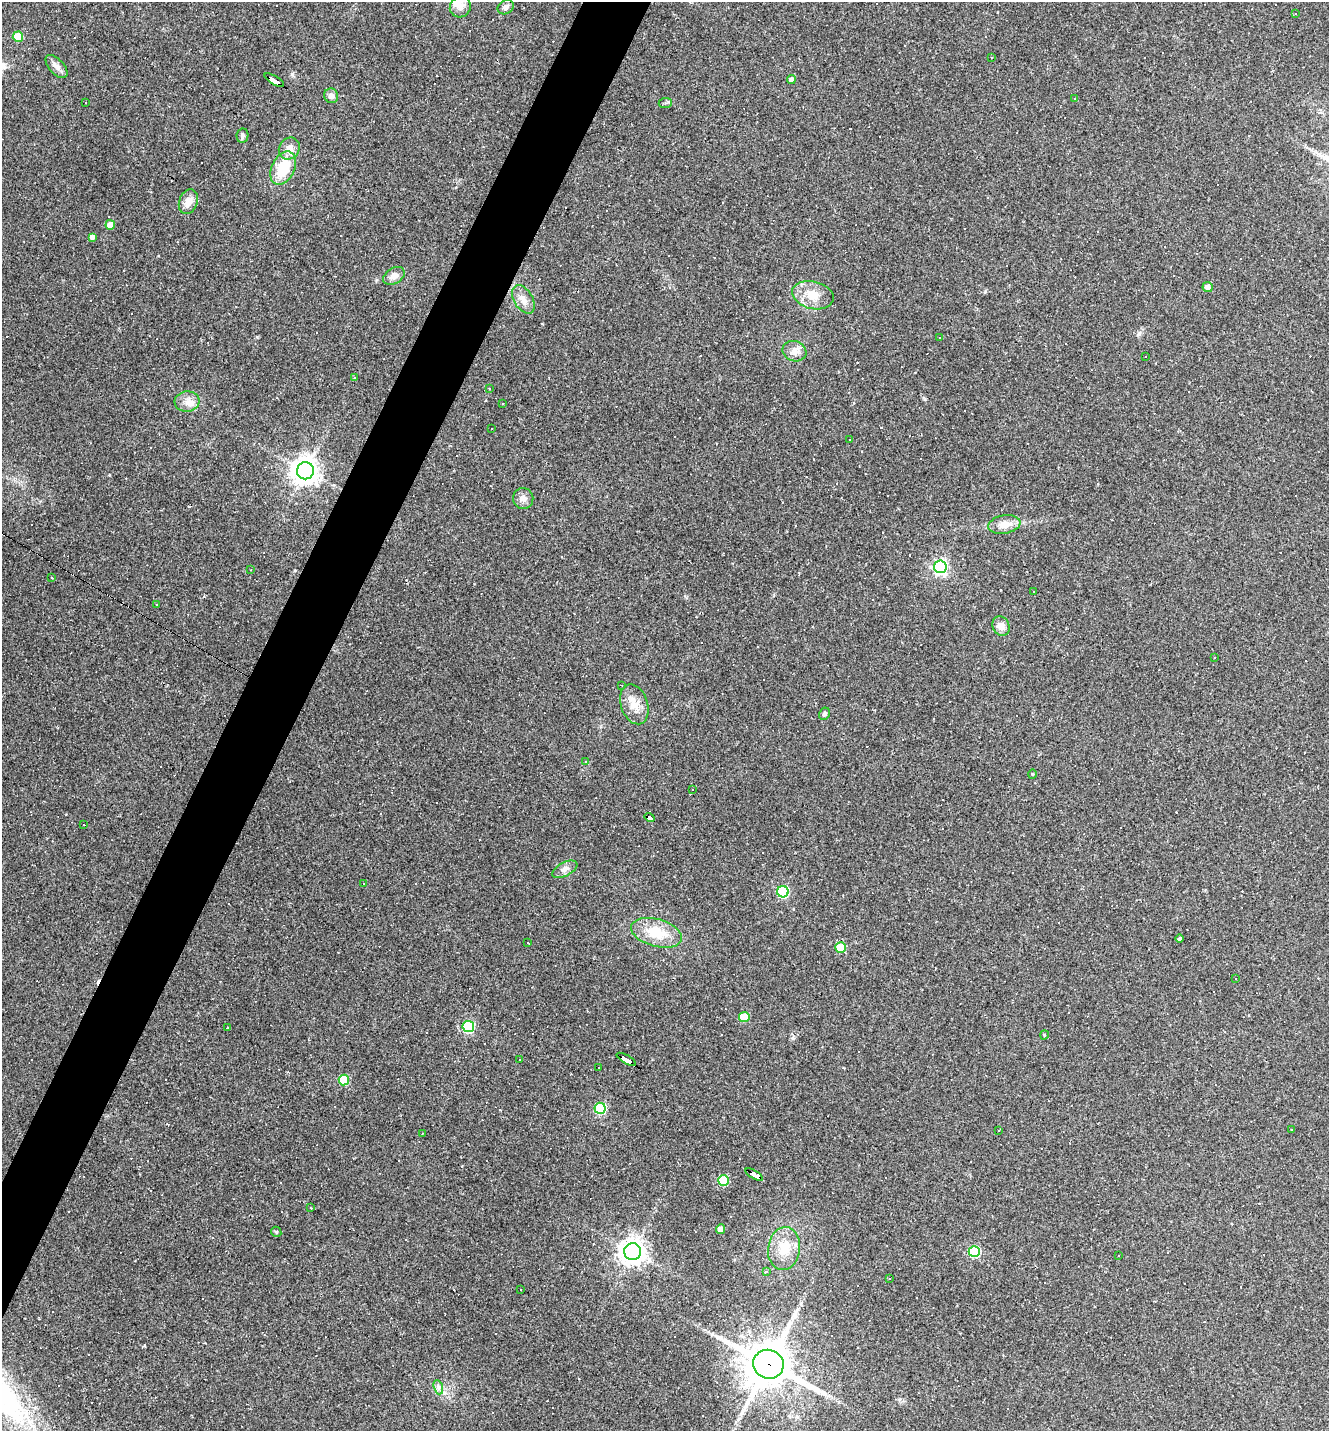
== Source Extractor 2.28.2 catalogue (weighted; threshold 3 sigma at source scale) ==
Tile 7 of 4 x 4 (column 3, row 2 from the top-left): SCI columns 2931-4257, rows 2857-4285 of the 5724 x 5713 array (HDU 1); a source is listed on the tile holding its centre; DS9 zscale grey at full resolution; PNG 1331 x 1433 px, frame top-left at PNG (2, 2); each listed source drawn as its Kron ellipse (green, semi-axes under 4 px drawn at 4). Shown black and unused: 4% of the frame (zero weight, under 2 of 3 exposures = <1% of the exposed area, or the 3 px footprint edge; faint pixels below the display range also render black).
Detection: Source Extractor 2.28.2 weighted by HDU 2 'WHT'; one run over the whole footprint, this tile lists its part. Background 0.0874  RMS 0.0064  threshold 0.0288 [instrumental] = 3 sigma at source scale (4.5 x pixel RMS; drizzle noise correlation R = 1.50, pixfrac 1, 0.05/0.05 arcsec/px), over >= 5 px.
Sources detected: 160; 76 cosmic-ray / hot-pixel residue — neither listed nor drawn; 1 inside a brighter listed object's ellipse — not listed separately; the other 83 listed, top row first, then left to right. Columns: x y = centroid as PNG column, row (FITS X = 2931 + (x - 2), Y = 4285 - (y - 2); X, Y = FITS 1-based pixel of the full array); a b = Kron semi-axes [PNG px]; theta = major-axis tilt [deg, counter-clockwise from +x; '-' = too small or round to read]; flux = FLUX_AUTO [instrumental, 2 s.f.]
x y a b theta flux
460 7 11 10 - 4.2
506 7 8 6 34 2.4
1295 14 3 2 - 0.88
18 37 5 5 - 20
991 58 3 2 - 0.52
56 66 14 7 -47 3.2
274 80 11 3 -30 75
791 80 4 4 - 2.4
331 96 7 7 - 3.1
1074 98 3 2 - 0.47
85 102 3 2 - 0.49
665 103 6 5 - 1.3
242 136 7 6 - 1.5
289 148 11 10 - 4.9
283 168 17 11 64 20
188 202 13 9 70 5.8
110 225 5 4 - 7.5
92 237 4 4 - 3.6
394 276 12 7 30 3.8
1208 287 5 5 - 3.6
813 295 21 13 -14 10
523 299 15 9 -59 5.3
939 337 2 2 - 0.54
794 351 12 10 -19 4.5
1145 356 3 3 - 24
354 378 3 3 - 2.2
489 389 3 2 - 0.71
187 401 12 10 5 5.3
503 403 3 2 - 0.9
492 428 3 3 - 3.2
849 440 2 2 - 0.39
305 471 8 8 - 630
523 498 10 10 - 3.9
1004 524 16 9 9 6.6
940 567 6 6 - 140
251 570 3 2 - 0.43
52 578 4 2 - 0.45
1034 592 3 3 - 1.5
157 604 3 2 - 0.46
1001 626 10 8 -64 4.7
1214 657 3 2 - 0.75
621 685 3 2 - 0.44
634 704 20 13 -72 9.1
824 714 6 5 - 1.3
586 761 3 2 - 0.43
1032 774 4 4 - 0.67
692 789 3 2 - 1.1
650 818 5 3 - 37
84 825 3 2 - 0.36
565 869 14 6 27 3
363 884 2 2 - 0.44
783 892 6 5 - 64
656 933 26 14 -16 18
1180 939 4 3 - 2.3
528 942 3 3 - 1.2
840 947 5 5 - 23
1236 978 3 3 - 3
744 1017 5 5 - 21
468 1027 5 5 - 61
227 1028 3 2 - 0.87
1044 1035 4 3 - 0.55
626 1059 11 3 -31 130
520 1060 3 3 - 2.6
599 1067 3 2 - 0.42
344 1080 5 5 - 25
600 1108 5 5 - 60
999 1130 2 2 - 0.43
1291 1130 3 2 - 0.46
422 1133 3 2 - 0.39
754 1175 10 4 -32 100
724 1180 5 5 - 34
311 1208 3 2 - 0.57
720 1229 5 4 - 4.5
276 1232 5 4 - 0.83
784 1249 21 16 81 14
633 1252 8 8 - 560
974 1252 5 5 - 48
1119 1256 3 2 - 0.82
766 1272 3 3 - 20
889 1278 3 3 - 0.86
521 1289 3 3 - 4.6
768 1364 15 14 - 2300
438 1387 7 4 -71 1.6
Overlapping masked pixels (flux is a lower limit): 5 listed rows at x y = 274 80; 650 818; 626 1059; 754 1175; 768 1364
Unlisted compact peaks at least as high as the median listed source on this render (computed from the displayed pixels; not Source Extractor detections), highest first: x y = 292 74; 257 337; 376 280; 793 1038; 1139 334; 109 475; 985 291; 144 1345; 542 324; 899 1399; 158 256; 500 1110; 685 596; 66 814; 456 187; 204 596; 1098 484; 839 1402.